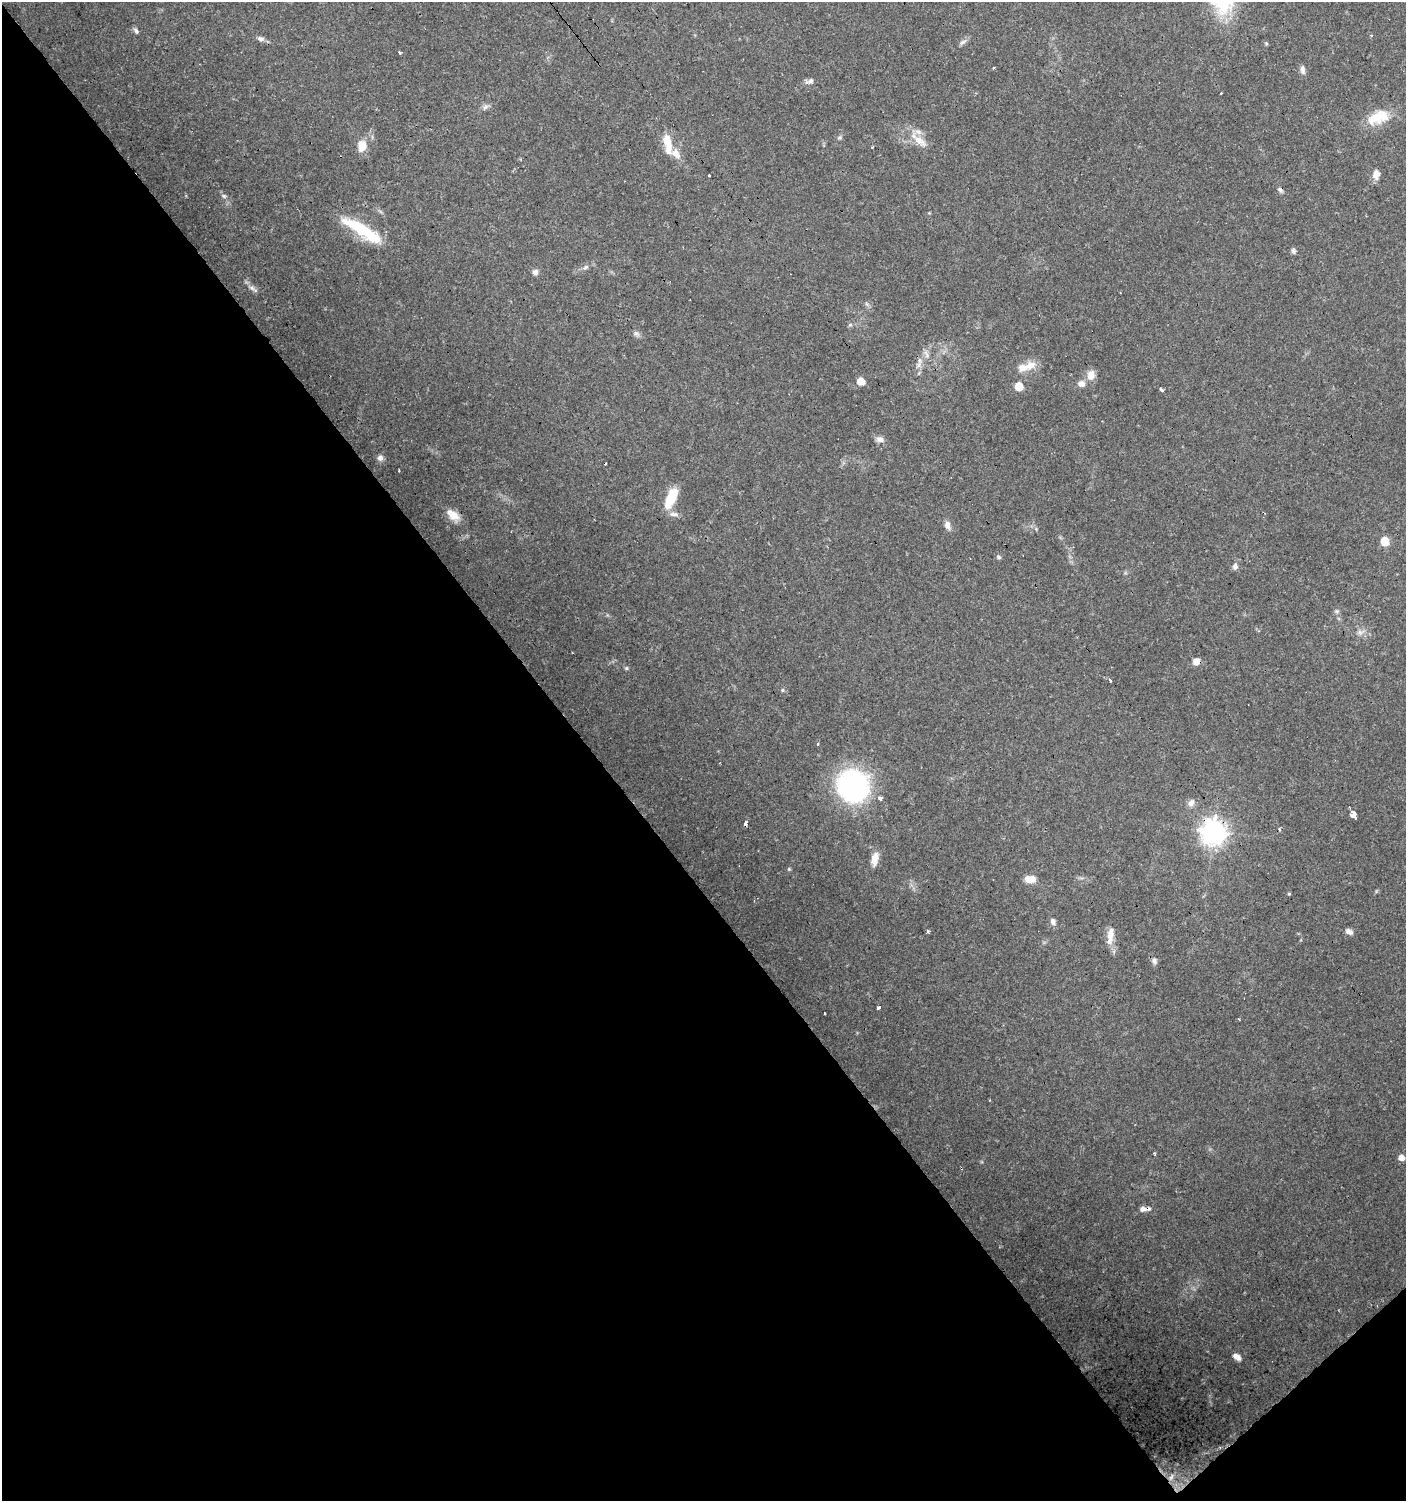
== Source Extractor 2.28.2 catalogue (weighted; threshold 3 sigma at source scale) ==
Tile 14 of 4 x 4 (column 2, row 4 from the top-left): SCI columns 1542-2945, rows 3-1501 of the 5954 x 5998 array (HDU 1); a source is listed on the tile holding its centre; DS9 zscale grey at full resolution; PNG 1408 x 1503 px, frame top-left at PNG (2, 2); no overlay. Shown black and unused: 43% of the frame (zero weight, under 3 of 4 exposures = <1% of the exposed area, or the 3 px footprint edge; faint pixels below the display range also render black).
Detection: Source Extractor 2.28.2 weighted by HDU 2 'WHT'; one run over the whole footprint, this tile lists its part. Background 0.0517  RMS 0.0052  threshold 0.0235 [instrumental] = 3 sigma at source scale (4.5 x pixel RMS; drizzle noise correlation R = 1.50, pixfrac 1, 0.0396/0.0396 arcsec/px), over >= 5 px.
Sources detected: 82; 7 cosmic-ray / hot-pixel residue — not listed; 3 inside a brighter listed object's ellipse — not listed separately; the other 72 listed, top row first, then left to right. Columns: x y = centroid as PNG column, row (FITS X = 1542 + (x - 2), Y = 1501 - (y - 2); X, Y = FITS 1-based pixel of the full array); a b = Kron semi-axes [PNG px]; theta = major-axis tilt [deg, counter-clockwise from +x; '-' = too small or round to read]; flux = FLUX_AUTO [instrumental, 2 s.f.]
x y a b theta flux
1222 2 36 27 -53 29
136 31 8 5 -51 1.4
260 39 10 6 -8 1.8
963 42 11 5 32 1.7
400 53 4 3 - 1.6
994 68 3 3 - 1.3
1302 70 12 6 -84 2.1
810 81 12 6 21 1.9
485 107 9 7 53 1.8
1376 118 27 18 22 13
839 138 6 4 18 0.82
667 140 14 8 -70 8.9
919 140 27 10 -39 7.8
362 146 13 11 89 7.2
872 147 3 2 - 0.71
676 154 15 9 -46 5.1
709 175 3 2 - 0.64
1376 175 10 8 83 3.8
224 196 7 5 -16 1.1
362 230 52 12 -32 28
1293 251 7 6 - 1.2
586 267 7 5 23 1.3
535 272 7 7 - 2
252 288 11 7 -36 2.2
867 304 7 4 -70 0.89
850 325 6 4 1 0.79
636 334 9 6 -49 1.6
926 354 13 5 -62 2.3
919 365 12 6 68 2.7
1031 365 17 11 12 5.8
1091 375 13 10 84 4.6
861 381 5 5 - 10
1081 384 10 9 - 2.9
1019 386 5 5 - 16
1161 389 4 3 - 3.6
880 439 11 7 -17 2.5
380 458 8 7 - 2.2
671 498 18 8 67 20
674 514 14 6 -3 2.3
453 515 19 10 -40 6.5
947 525 10 7 -74 2.7
1385 541 6 5 - 17
998 557 6 5 - 1
1235 566 9 7 77 2.1
1337 611 7 5 -1 1
1360 632 9 6 -13 2
1196 661 7 7 - 4
626 668 5 4 - 0.74
1110 680 4 3 - 1.5
782 690 5 5 - 0.72
853 786 28 26 -59 120
880 797 3 3 - 9.8
1191 803 11 8 59 2.5
1354 815 5 3 - 260
746 823 4 3 - 3.1
1213 832 9 8 - 470
875 859 17 8 78 5
789 869 5 5 - 0.6
1030 879 11 7 0 6.3
1289 894 4 4 - 0.54
1053 921 8 6 -87 2.1
1349 931 9 6 -25 2.2
928 932 4 3 - 0.79
1110 936 24 8 84 5.9
1154 961 9 7 -52 1.7
878 1008 3 3 - 2.2
825 1013 2 2 - 0.56
1154 1154 5 3 - 0.66
1401 1157 7 6 - 3.1
1143 1209 7 7 - 1.9
1237 1357 8 5 -36 3.9
1171 1477 12 6 53 2.9
Overlapping masked pixels (flux is a lower limit): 2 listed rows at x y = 1213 832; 1171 1477
Isophote crosses this tile's border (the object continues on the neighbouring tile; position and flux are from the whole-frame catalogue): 1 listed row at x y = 1222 2